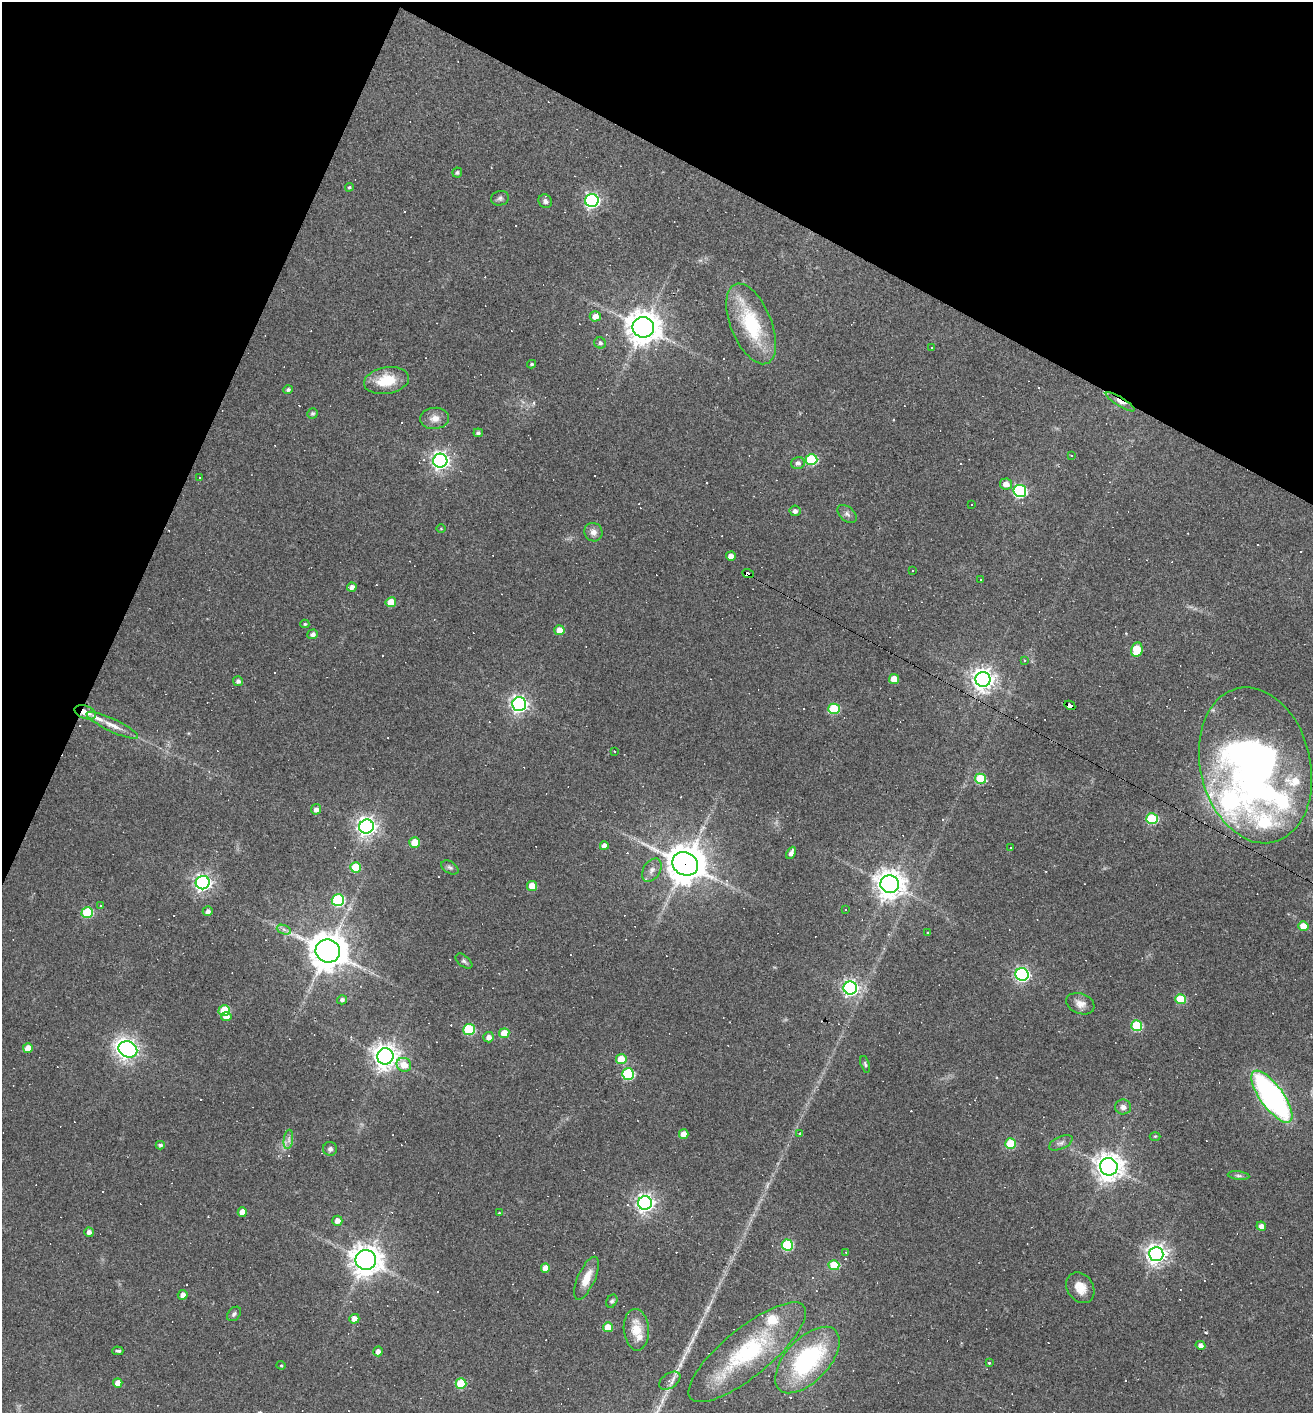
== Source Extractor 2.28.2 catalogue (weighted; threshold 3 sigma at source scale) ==
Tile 2 of 4 x 4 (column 2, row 1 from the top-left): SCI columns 1450-2760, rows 4235-5645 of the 5657 x 5645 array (HDU 1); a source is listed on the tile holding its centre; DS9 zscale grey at full resolution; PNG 1315 x 1415 px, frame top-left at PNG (2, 2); each listed source drawn as its Kron ellipse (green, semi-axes under 4 px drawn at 4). Shown black and unused: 22% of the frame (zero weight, under 2 of 3 exposures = <1% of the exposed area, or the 3 px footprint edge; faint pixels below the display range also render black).
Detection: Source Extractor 2.28.2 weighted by HDU 2 'WHT'; one run over the whole footprint, this tile lists its part. Background 0.062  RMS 0.0075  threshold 0.0338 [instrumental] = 3 sigma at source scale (4.5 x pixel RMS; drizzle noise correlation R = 1.50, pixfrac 1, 0.05/0.05 arcsec/px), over >= 5 px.
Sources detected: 206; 63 cosmic-ray / hot-pixel residue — neither listed nor drawn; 8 inside a brighter listed object's ellipse — not listed separately; the other 135 listed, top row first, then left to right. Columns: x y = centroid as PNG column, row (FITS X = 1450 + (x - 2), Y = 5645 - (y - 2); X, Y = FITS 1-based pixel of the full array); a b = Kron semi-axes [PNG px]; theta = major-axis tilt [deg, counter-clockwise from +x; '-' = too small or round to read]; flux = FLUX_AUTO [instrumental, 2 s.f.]
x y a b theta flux
457 172 5 5 - 1.3
349 187 4 3 - 0.98
500 198 9 7 12 2.3
545 201 7 6 - 2.5
592 201 7 6 - 190
595 316 5 5 - 6.2
751 324 43 20 -68 53
643 327 11 10 - 1400
600 343 6 5 - 2
932 347 3 2 - 0.91
532 364 4 3 - 1.2
386 381 23 13 10 21
288 390 5 4 - 1.9
1120 402 17 4 -31 4.7
313 413 5 5 - 1.8
435 418 14 10 5 6.5
478 433 4 4 - 1.9
1071 455 3 2 - 0.83
811 460 6 5 - 56
440 461 7 7 - 350
798 463 7 6 - 2.7
199 477 3 3 - 7.4
1006 484 6 5 - 6.4
1020 491 6 6 - 120
971 504 3 3 - 2.1
795 511 5 5 - 2.8
847 514 11 7 -41 2.9
441 529 5 3 - 0.59
593 532 9 9 - 4.5
731 556 5 4 - 5.7
913 571 3 3 - 3.6
748 574 6 4 -24 220
981 579 3 2 - 0.67
352 587 5 4 - 3.7
391 602 5 5 - 14
305 624 4 4 - 1.3
559 630 5 5 - 9.6
313 634 5 5 - 2.9
1137 650 7 5 78 30
1024 660 4 3 - 1.4
894 679 5 5 - 12
983 679 7 7 - 590
238 681 5 5 - 2.3
519 704 7 7 - 300
1070 705 6 4 -30 94
834 709 5 5 - 42
85 712 11 6 -21 7.7
112 725 28 6 -25 8.8
614 751 3 3 - 1.7
1255 765 79 55 -76 450
980 779 5 5 - 42
316 809 5 5 - 3.7
1152 819 6 5 - 55
366 826 7 7 - 410
415 842 5 5 - 16
604 846 4 4 - 5.1
1010 848 3 2 - 1.3
791 853 6 4 63 4.1
685 864 13 11 -31 1700
356 867 5 5 - 24
450 867 9 6 -30 1.9
652 870 13 8 58 4.7
203 883 7 6 - 300
890 884 9 9 - 950
532 886 5 5 - 14
338 900 6 6 - 75
100 905 3 3 - 1.3
846 910 3 3 - 2.1
208 911 5 4 - 2.7
87 912 6 5 - 41
1303 926 5 4 - 12
284 930 7 4 -20 2
928 933 3 3 - 0.67
328 951 12 11 - 1800
464 961 10 5 -39 1.8
1022 974 6 6 - 190
850 988 6 6 - 240
1180 999 5 5 - 31
342 1000 5 4 - 2.4
1080 1004 15 10 -21 6.1
224 1011 6 5 - 35
226 1017 5 4 - 4.5
1137 1026 5 5 - 53
469 1029 6 5 - 55
504 1033 5 4 - 13
489 1037 5 5 - 4.2
28 1048 5 5 - 8.4
128 1049 9 8 - 380
385 1056 8 8 - 790
621 1059 5 5 - 18
865 1064 8 4 -71 1.4
404 1065 7 7 - 10
628 1074 6 5 - 68
1272 1097 31 11 -54 220
1123 1107 8 7 - 3.9
684 1134 5 4 - 8
799 1134 4 3 - 0.76
1155 1136 5 3 - 0.75
288 1139 9 4 82 2.9
1061 1143 13 6 25 3
1011 1144 5 5 - 37
160 1145 4 4 - 1.9
330 1149 7 7 - 2.3
1109 1167 9 8 - 880
1238 1176 11 4 -7 1.8
645 1203 7 7 - 350
242 1212 4 4 - 7.2
499 1213 4 3 - 0.62
337 1221 5 5 - 4.6
1261 1226 5 4 - 4.4
89 1232 4 4 - 3.7
787 1245 5 5 - 55
846 1252 3 3 - 0.56
1156 1254 7 7 - 460
366 1260 10 10 - 1000
834 1265 5 5 - 24
545 1268 4 4 - 7.1
586 1278 23 8 66 12
1080 1288 16 13 -56 11
183 1295 5 5 - 4.2
612 1301 7 5 59 1.5
234 1314 8 6 47 2
354 1319 5 5 - 5.9
608 1327 5 5 - 11
636 1330 21 12 -86 15
1200 1345 5 4 - 4.1
118 1351 5 3 - 1.7
378 1351 5 4 - 3.9
747 1352 73 24 39 89
807 1360 41 21 47 98
989 1363 4 3 - 0.73
281 1365 4 4 - 0.85
670 1381 12 7 35 6.1
118 1383 5 4 - 6.2
461 1384 5 5 - 34
Overlapping masked pixels (flux is a lower limit): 6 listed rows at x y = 1120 402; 748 574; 1070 705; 85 712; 1255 765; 685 864